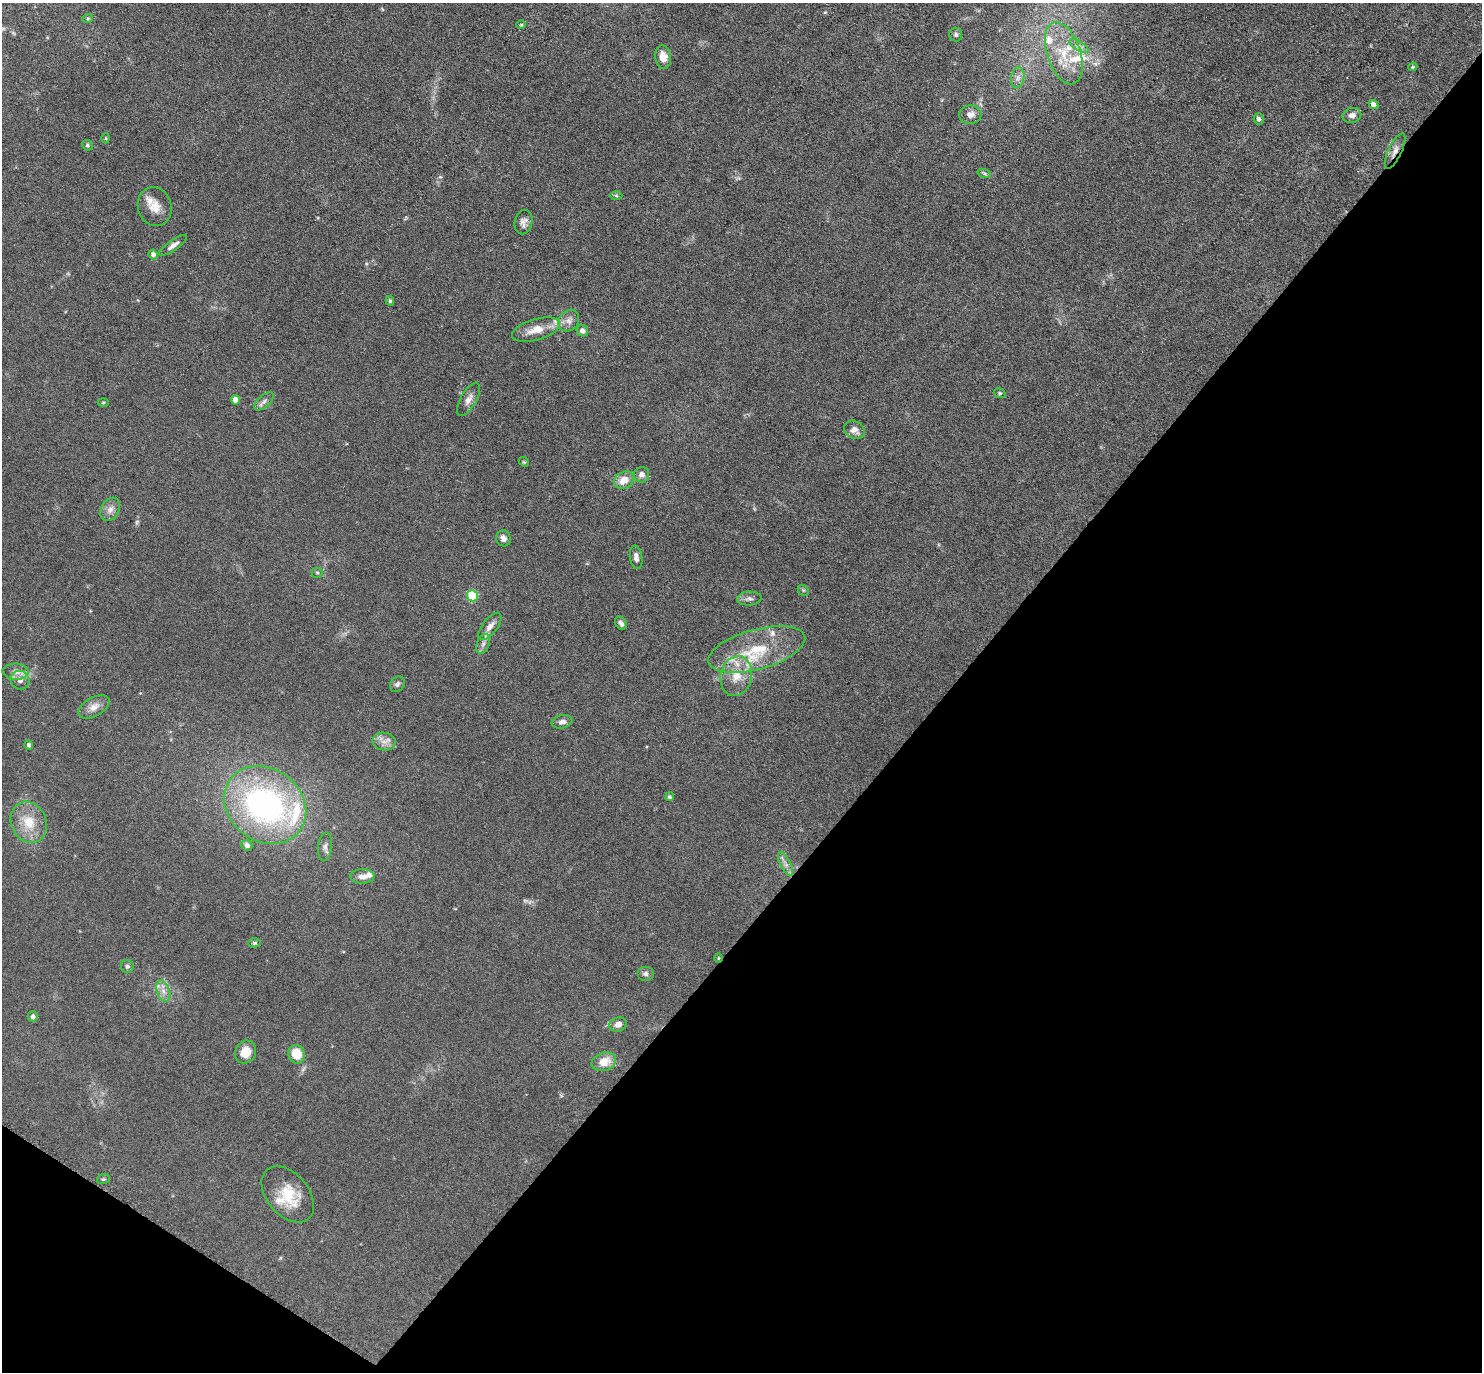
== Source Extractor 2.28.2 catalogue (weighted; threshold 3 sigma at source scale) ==
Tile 15 of 4 x 4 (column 3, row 4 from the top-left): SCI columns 3002-4481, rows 447-1816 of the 6088 x 6079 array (HDU 1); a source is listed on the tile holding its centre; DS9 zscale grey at full resolution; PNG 1484 x 1374 px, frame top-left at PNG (2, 3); each listed source drawn as its Kron ellipse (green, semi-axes under 4 px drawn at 4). Shown black and unused: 38% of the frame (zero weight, under 3 of 6 exposures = <1% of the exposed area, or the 3 px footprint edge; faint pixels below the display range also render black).
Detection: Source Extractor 2.28.2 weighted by HDU 2 'WHT'; one run over the whole footprint, this tile lists its part. Background 0.0331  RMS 0.0038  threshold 0.0154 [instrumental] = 3 sigma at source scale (4.09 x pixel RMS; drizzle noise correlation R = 1.36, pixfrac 0.8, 0.05/0.05 arcsec/px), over >= 5 px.
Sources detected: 87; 2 too faint to see at this stretch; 1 inside a brighter object's white glare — neither listed nor drawn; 12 inside a brighter listed object's ellipse — not listed separately; the other 72 listed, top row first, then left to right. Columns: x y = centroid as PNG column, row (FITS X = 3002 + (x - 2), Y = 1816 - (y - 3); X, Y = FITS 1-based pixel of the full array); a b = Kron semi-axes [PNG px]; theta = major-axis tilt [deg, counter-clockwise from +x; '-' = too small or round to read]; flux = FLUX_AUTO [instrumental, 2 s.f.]
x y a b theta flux
88 18 5 3 - 0.4
521 25 5 4 - 0.37
956 34 7 6 - 0.79
1079 46 11 4 -32 1.4
1064 53 32 16 -72 13
663 57 12 8 -82 4
1413 67 5 4 - 0.39
1018 78 11 6 80 1.7
1373 104 5 4 - 2
970 115 11 9 2 2.4
1352 115 9 7 14 1.9
1258 119 6 5 - 1
106 138 5 3 - 0.3
87 145 5 5 - 0.6
1395 151 19 6 65 2.5
984 173 7 4 -18 0.63
616 196 6 4 -1 0.46
155 207 19 16 -73 5.4
523 222 12 9 78 1.9
173 245 16 5 36 1.7
153 255 5 4 - 1.5
390 301 5 4 - 0.53
569 321 11 9 52 2.1
536 330 25 10 16 5.7
582 331 6 5 - 1.6
1000 393 6 4 -22 0.52
469 399 19 8 60 2.5
235 400 4 4 - 3
264 401 12 6 42 1.4
103 402 5 3 - 0.37
854 430 11 8 -31 2.2
524 462 5 4 - 0.43
642 475 8 7 - 1.8
624 480 10 8 26 4.3
110 509 12 9 61 2.1
503 538 8 7 - 1.7
636 557 12 6 -82 1.6
317 573 5 5 - 0.45
803 590 6 4 -46 0.45
472 596 5 5 - 23
749 599 12 7 3 1.4
621 623 7 5 -55 1.3
490 626 16 7 52 2.2
483 644 10 6 69 1.4
757 649 50 20 15 19
16 672 13 8 -2 2.2
736 676 20 15 77 7
20 680 10 9 - 2
397 684 8 6 50 0.9
94 707 17 9 29 2.9
562 722 10 6 10 1.5
384 742 11 9 -8 2.5
29 745 4 4 - 0.8
669 797 4 4 - 0.6
265 805 43 36 -37 85
29 822 21 17 -65 8.6
247 845 5 5 - 1.7
325 847 14 7 84 1.5
786 864 13 5 -62 1.7
362 876 12 7 0 2.2
255 943 6 4 1 0.5
718 958 5 3 - 0.31
127 966 6 6 - 0.81
645 974 8 7 - 1.1
163 991 11 6 -69 2.1
33 1017 5 5 - 1
618 1024 9 7 18 2.1
246 1052 12 10 62 5.1
297 1054 9 8 - 6.6
604 1062 12 9 18 5.4
103 1179 6 5 - 0.48
288 1194 32 21 -50 11
Overlapping masked pixels (flux is a lower limit): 2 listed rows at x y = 1395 151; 718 958